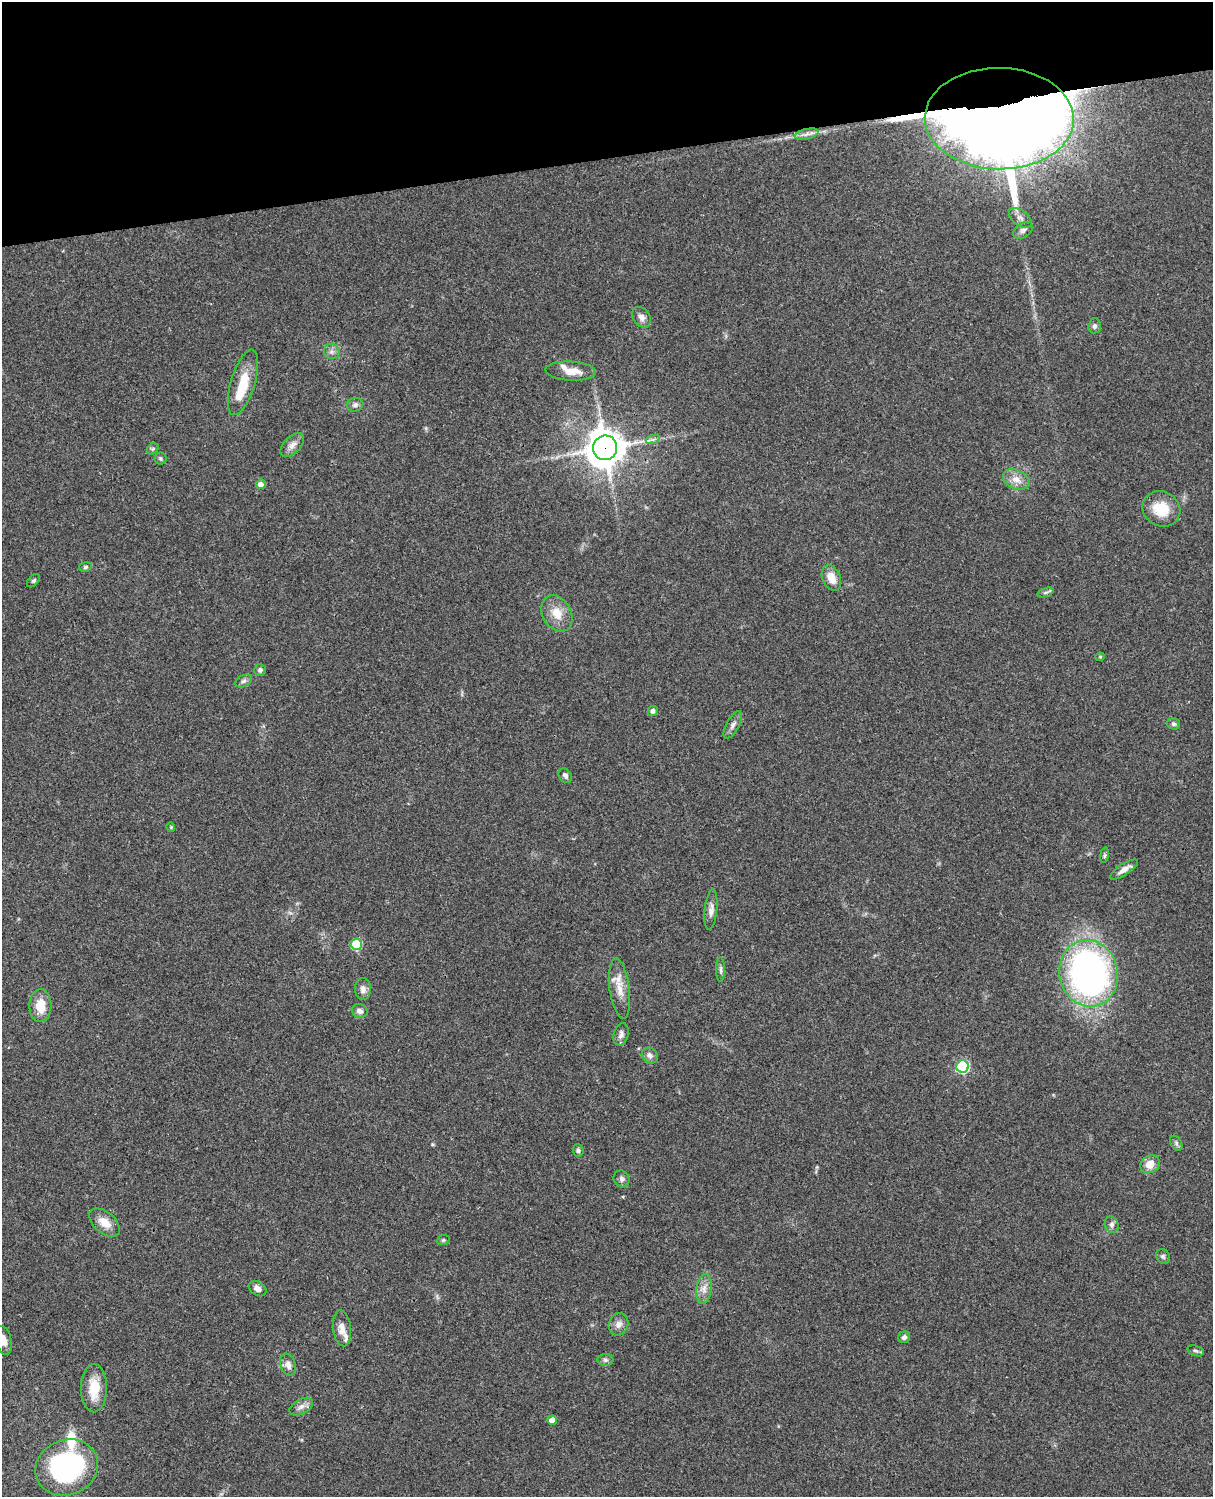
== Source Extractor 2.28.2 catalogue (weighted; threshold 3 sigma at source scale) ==
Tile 3 of 4 x 3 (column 3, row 1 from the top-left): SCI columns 2545-3755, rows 3268-4762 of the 5085 x 4926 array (HDU 1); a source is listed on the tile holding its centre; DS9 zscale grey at full resolution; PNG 1215 x 1499 px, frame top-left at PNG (2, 2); each listed source drawn as its Kron ellipse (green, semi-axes under 4 px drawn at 4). Shown black and unused: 10% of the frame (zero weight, under 3 of 4 exposures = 6% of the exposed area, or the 3 px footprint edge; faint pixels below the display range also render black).
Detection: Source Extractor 2.28.2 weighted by HDU 2 'WHT'; one run over the whole footprint, this tile lists its part. Background 0.107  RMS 0.0065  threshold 0.0291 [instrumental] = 3 sigma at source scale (4.5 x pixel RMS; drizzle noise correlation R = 1.50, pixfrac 1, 0.05/0.05 arcsec/px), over >= 5 px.
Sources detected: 69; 1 inside a brighter object's white glare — neither listed nor drawn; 3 inside a brighter listed object's ellipse — not listed separately; the other 65 listed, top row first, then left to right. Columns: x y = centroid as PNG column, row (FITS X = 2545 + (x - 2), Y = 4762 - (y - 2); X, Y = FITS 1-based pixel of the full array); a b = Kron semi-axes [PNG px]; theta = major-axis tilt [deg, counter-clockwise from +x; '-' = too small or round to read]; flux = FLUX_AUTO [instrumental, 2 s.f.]
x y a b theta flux
999 119 74 50 -1 2500
807 134 12 5 13 2.8
1020 218 13 7 -37 3.5
1023 230 11 7 34 2.6
641 317 11 8 -52 3.1
1095 326 7 6 - 1.8
332 351 8 7 - 2.4
571 371 25 9 -3 8.4
243 382 34 12 73 19
355 405 8 7 - 2.1
653 439 7 4 18 1.5
292 445 14 8 44 4.2
605 448 12 12 - 1400
153 449 6 5 - 1
161 459 6 6 - 1.2
1016 479 14 9 -25 6.3
261 484 5 5 - 3.2
1161 509 19 17 -30 18
85 567 6 4 18 1.1
831 578 14 9 -67 8.6
33 581 8 5 46 1.1
1046 592 8 3 19 1.3
557 613 19 14 -61 11
1100 657 4 4 - 0.68
260 670 6 6 - 1.8
244 681 9 5 26 1.8
653 711 5 5 - 2.2
1174 724 6 5 - 1.4
733 725 15 6 61 3.2
565 776 8 6 -50 2
171 827 4 4 - 0.69
1104 855 8 4 81 1
1124 869 16 5 33 4.2
711 910 20 6 84 3.9
356 944 5 5 - 38
721 970 12 4 -90 1.8
1089 973 33 29 -76 260
363 989 11 8 -89 3.4
620 989 30 10 -83 9.8
40 1006 16 11 -90 12
360 1011 8 6 -16 3
621 1034 11 7 76 2.9
650 1055 8 7 - 2.7
963 1067 6 6 - 70
1176 1143 8 5 -62 1.5
578 1150 6 5 - 1.3
1150 1164 10 8 37 8.7
622 1179 9 7 -57 2.1
105 1223 18 10 -40 8.6
1112 1225 8 6 -70 2.2
443 1240 6 5 - 0.95
1163 1256 8 6 -55 1.5
258 1289 9 7 -34 3
704 1289 15 7 83 4.9
619 1324 11 9 70 3.8
342 1328 18 9 -84 5.5
904 1337 6 5 - 2.2
3 1340 14 8 -75 5.4
1196 1351 8 5 -18 1.4
606 1360 8 6 -2 1.7
288 1365 11 7 -70 3.5
94 1388 24 13 90 16
301 1407 13 7 28 3.6
552 1420 5 4 - 5.8
67 1467 32 27 22 120
Overlapping masked pixels (flux is a lower limit): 2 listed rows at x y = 999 119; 605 448
Isophote crosses this tile's border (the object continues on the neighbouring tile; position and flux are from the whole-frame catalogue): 1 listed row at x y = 3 1340